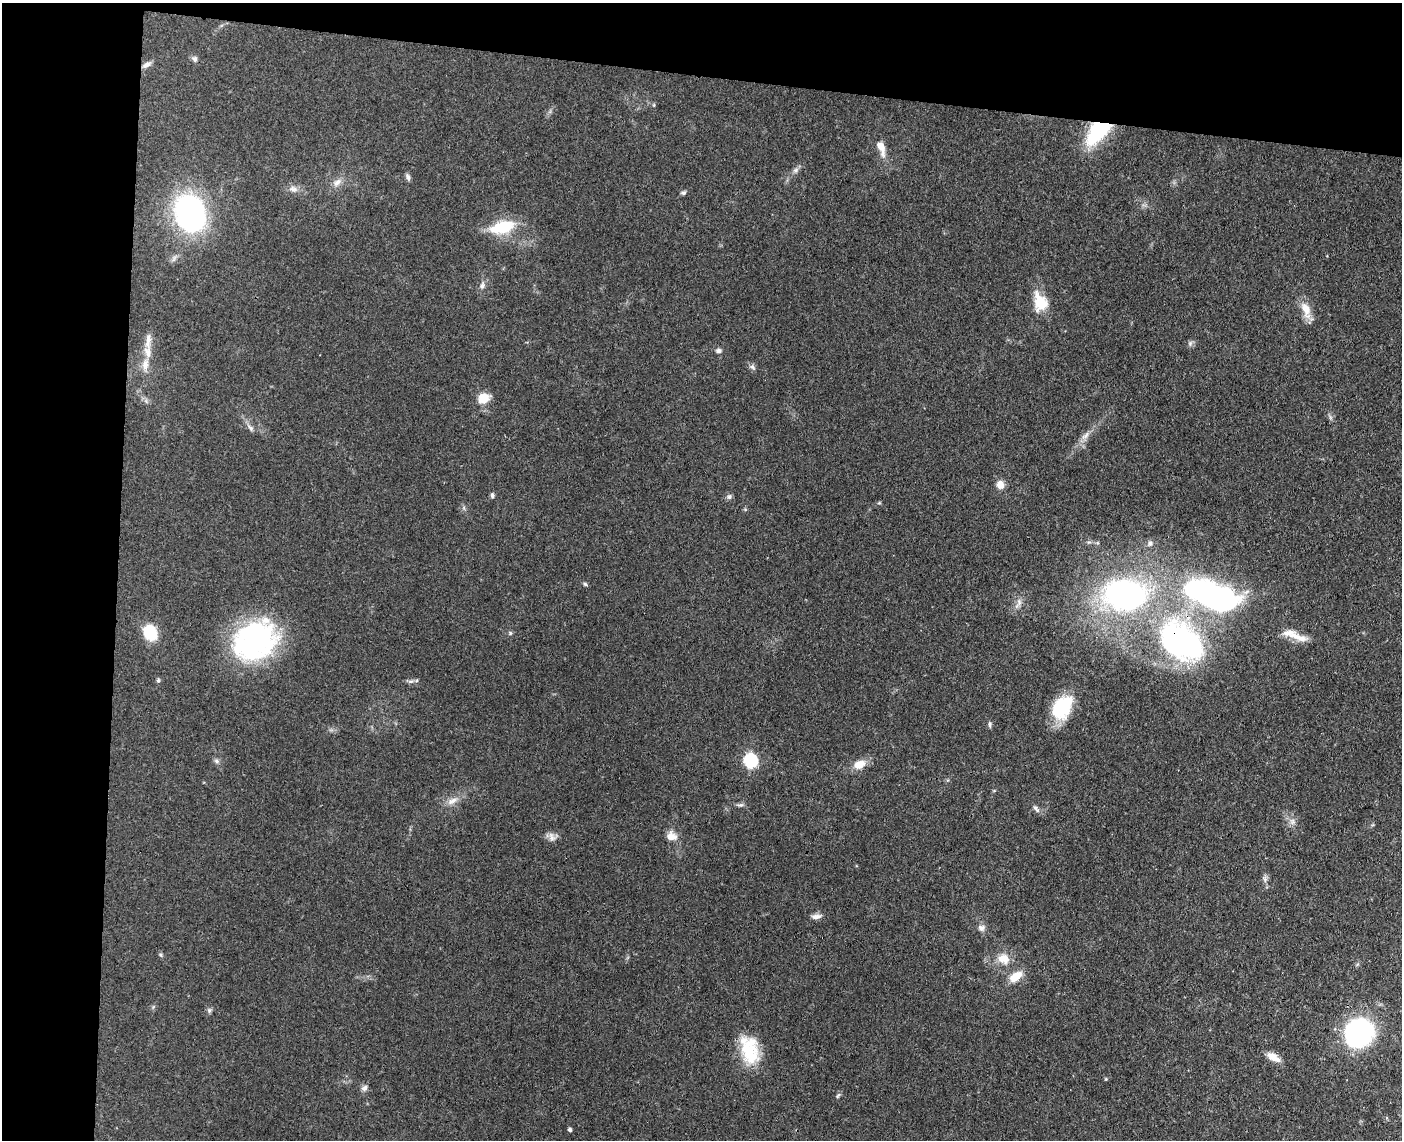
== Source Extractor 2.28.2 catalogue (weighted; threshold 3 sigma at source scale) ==
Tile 1 of 3 x 4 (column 1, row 1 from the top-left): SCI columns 275-1674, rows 3422-4559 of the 4640 x 4568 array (HDU 1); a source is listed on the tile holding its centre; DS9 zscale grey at full resolution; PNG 1404 x 1142 px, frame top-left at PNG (2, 3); no overlay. Shown black and unused: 15% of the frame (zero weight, under 3 of 4 exposures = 5% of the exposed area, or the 3 px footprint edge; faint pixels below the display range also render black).
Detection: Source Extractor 2.28.2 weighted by HDU 2 'WHT'; one run over the whole footprint, this tile lists its part. Background 0.13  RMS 0.0071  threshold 0.0321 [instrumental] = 3 sigma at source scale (4.5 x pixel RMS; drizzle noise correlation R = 1.50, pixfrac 1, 0.05/0.05 arcsec/px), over >= 5 px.
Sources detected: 69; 1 inside a brighter object's white glare — not listed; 2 inside a brighter listed object's ellipse — not listed separately; the other 66 listed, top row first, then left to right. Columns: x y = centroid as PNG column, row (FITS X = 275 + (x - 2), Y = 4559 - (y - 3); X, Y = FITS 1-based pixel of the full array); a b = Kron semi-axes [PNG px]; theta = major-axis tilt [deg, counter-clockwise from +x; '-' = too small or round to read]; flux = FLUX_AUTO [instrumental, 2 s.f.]
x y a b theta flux
195 59 8 6 -78 2.2
146 65 12 6 29 3.2
654 105 6 4 -90 0.77
1098 131 30 15 48 64
881 147 19 8 -72 9
796 170 9 6 27 2.2
408 177 9 5 -64 2
337 182 14 8 39 4.9
293 189 12 8 -13 4
683 193 7 5 18 1.6
191 213 35 27 -73 170
502 227 32 15 15 27
482 286 10 7 56 2.9
1040 302 22 15 -69 19
1306 310 22 10 -72 11
148 341 25 8 85 7.1
1190 343 8 6 70 1.8
719 351 8 6 1 2.1
145 364 18 9 81 7.6
752 367 8 6 -41 2.1
484 398 11 9 28 14
1330 417 7 4 -72 1.4
251 428 11 5 -51 2.4
1085 436 14 6 42 4.5
1000 484 9 8 - 6
492 495 6 5 - 1.5
729 497 7 6 - 1.9
879 503 6 3 19 0.79
1150 543 8 7 - 2.1
585 584 6 5 - 1.1
1125 595 58 41 -1 180
1209 595 54 19 -24 250
1019 602 11 7 82 3.5
150 632 14 11 -63 28
510 633 5 4 - 0.95
1300 638 30 9 -15 9.1
255 640 49 39 35 130
1181 642 43 31 -36 200
158 680 5 4 - 1.2
411 681 9 4 1 1.9
1062 707 29 20 59 35
990 724 11 3 -87 1.3
217 761 7 6 - 1.9
750 761 6 6 - 120
859 764 16 11 21 8.8
452 801 16 8 33 5.8
740 805 9 5 14 1.8
1036 809 13 5 -54 2.3
1292 822 9 8 - 3.3
671 836 12 10 -13 7.4
552 837 13 9 -71 3.8
1265 879 11 5 87 2.5
816 916 15 6 8 3.6
981 928 10 8 -42 3.2
161 955 7 4 -33 1.1
1004 959 16 13 -26 9.9
1357 965 6 4 20 0.96
1016 976 15 9 35 12
209 1010 7 6 - 1.6
1359 1033 21 20 - 160
749 1052 37 20 -66 32
1273 1057 18 8 -30 7.5
1106 1079 4 4 - 0.69
364 1088 9 7 42 2.5
838 1095 9 4 62 1.3
570 1130 4 4 - 1.9
Overlapping masked pixels (flux is a lower limit): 2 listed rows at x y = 1098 131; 1181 642